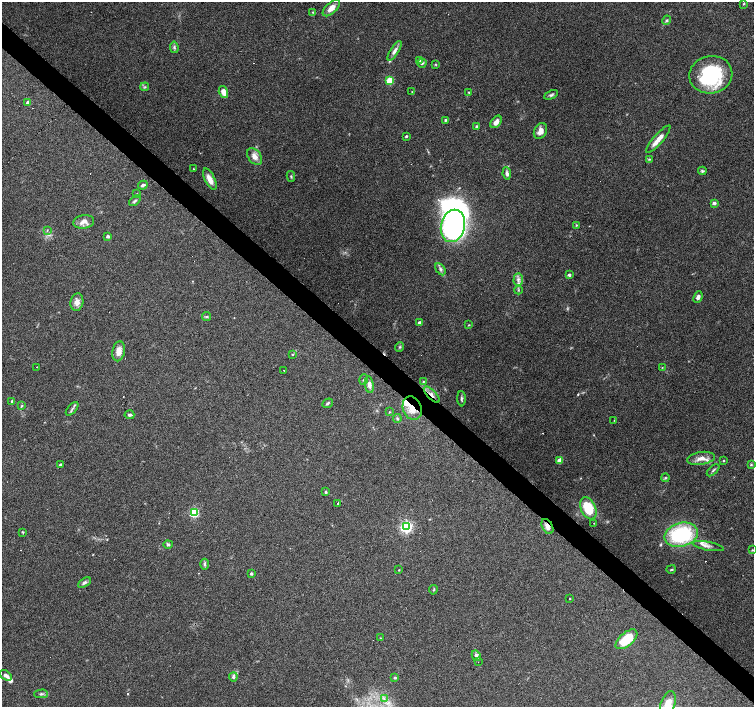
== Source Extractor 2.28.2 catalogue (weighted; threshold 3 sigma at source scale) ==
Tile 6 of 4 x 4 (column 2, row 2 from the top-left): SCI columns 1505-3007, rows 2978-4386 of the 6017 x 6020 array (HDU 1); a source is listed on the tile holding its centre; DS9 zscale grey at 2 x 2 block average (1 PNG px = mean of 2 x 2 image px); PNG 756 x 709 px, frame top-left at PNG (2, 2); each listed source drawn as its Kron ellipse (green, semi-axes under 4 px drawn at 4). Shown black and unused: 4% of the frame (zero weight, under 3 of 6 exposures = <1% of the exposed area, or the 3 px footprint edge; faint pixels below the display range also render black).
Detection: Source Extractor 2.28.2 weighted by HDU 2 'WHT'; one run over the whole footprint, this tile lists its part. Background 0.0985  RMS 0.0045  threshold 0.0185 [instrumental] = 3 sigma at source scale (4.09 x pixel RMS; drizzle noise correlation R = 1.36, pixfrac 0.8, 0.0396/0.0396 arcsec/px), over >= 5 px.
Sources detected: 127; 2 too faint to see at this stretch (2 x 2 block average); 2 inside a brighter object's white glare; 12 cosmic-ray / hot-pixel residue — neither listed nor drawn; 7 inside a brighter listed object's ellipse — not listed separately; the other 104 listed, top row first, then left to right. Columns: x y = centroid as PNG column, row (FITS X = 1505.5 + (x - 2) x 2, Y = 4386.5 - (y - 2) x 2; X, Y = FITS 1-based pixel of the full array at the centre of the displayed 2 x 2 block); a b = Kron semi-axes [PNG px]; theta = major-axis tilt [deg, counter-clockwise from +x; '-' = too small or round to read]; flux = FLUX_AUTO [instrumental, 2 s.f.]
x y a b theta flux
744 3 3 2 - 0.73
331 8 10 5 43 8.4
313 12 3 3 - 0.82
667 20 5 4 - 1.8
174 47 5 3 - 1.8
395 51 11 4 58 4.7
420 60 3 3 - 0.83
422 63 4 3 - 1.6
436 64 3 3 - 0.8
711 75 21 18 10 77
390 80 3 3 - 35
145 87 4 3 - 0.97
223 92 6 4 -75 7.4
412 92 3 2 - 0.54
469 92 4 2 - 0.8
551 95 7 4 26 2.1
28 103 3 2 - 6
445 120 3 3 - 1.1
496 122 7 4 51 6.4
477 127 3 3 - 2.2
540 131 8 6 63 6.3
406 136 3 3 - 1.3
658 139 18 4 49 11
255 157 9 6 -52 7.3
649 159 4 3 - 1.1
193 169 2 2 - 0.5
702 171 4 4 - 1.3
507 173 6 3 -81 3.1
291 176 5 3 - 1.1
210 179 11 5 -64 8.9
143 185 5 3 - 3
137 194 3 3 - 0.65
135 201 6 3 39 1.6
714 203 4 3 - 2.7
84 222 10 7 9 6.4
576 225 3 2 - 0.68
453 226 16 12 77 270
47 230 3 2 - 0.75
108 236 2 2 - 3.1
440 269 7 4 -59 2.6
569 275 2 2 - 3.6
518 280 6 4 86 3.8
518 290 4 3 - 1.2
698 297 6 4 67 2.7
77 302 9 6 81 6.4
206 316 4 3 - 1.4
420 323 3 2 - 3.8
469 325 3 2 - 0.62
400 347 5 3 - 1.3
119 351 10 6 81 7.7
293 355 3 3 - 0.8
37 367 2 2 - 4.5
662 367 3 2 - 0.44
284 370 2 2 - 0.38
364 380 5 3 - 1.2
423 382 3 3 - 0.89
369 385 8 4 -80 5
432 394 10 4 -46 5
461 399 7 3 -89 1.8
12 401 3 3 - 1.6
328 403 5 3 - 1.4
22 406 3 3 - 0.91
412 408 12 9 -70 16
72 409 8 2 49 2.1
389 412 3 2 - 0.51
129 415 5 3 - 2
397 418 4 3 - 1.5
614 420 3 2 - 0.46
701 458 14 6 9 8.7
560 460 3 3 - 13
724 460 3 3 - 0.81
60 464 3 2 - 1.4
751 465 4 3 - 1.2
713 470 7 2 43 1.6
665 478 4 3 - 1.2
326 492 3 3 - 1.4
338 503 2 2 - 120
588 508 11 7 -66 33
194 513 3 3 - 69
594 523 2 2 - 3.4
547 526 8 5 -61 5.4
406 527 4 4 - 160
23 532 3 2 - 0.89
681 535 17 12 14 91
168 544 5 3 - 1.9
708 546 16 4 -10 3.9
752 550 2 2 - 0.73
204 564 5 4 - 1.9
671 569 5 2 - 0.99
399 570 3 2 - 0.56
251 574 2 2 - 2.2
84 583 7 4 32 2.4
433 590 5 2 - 0.9
570 598 2 2 - 0.99
380 638 3 2 - 0.47
626 639 13 6 39 30
476 656 5 4 - 3.2
478 662 2 2 - 0.86
6 675 7 4 -32 3.7
233 677 4 3 - 2.5
395 678 4 3 - 1.2
41 694 7 3 0 1.9
384 699 3 2 - 1.2
668 704 13 7 70 18
Overlapping masked pixels (flux is a lower limit): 3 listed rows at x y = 432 394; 412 408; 547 526
Isophote crosses this tile's border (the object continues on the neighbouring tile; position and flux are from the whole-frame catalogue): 1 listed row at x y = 668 704